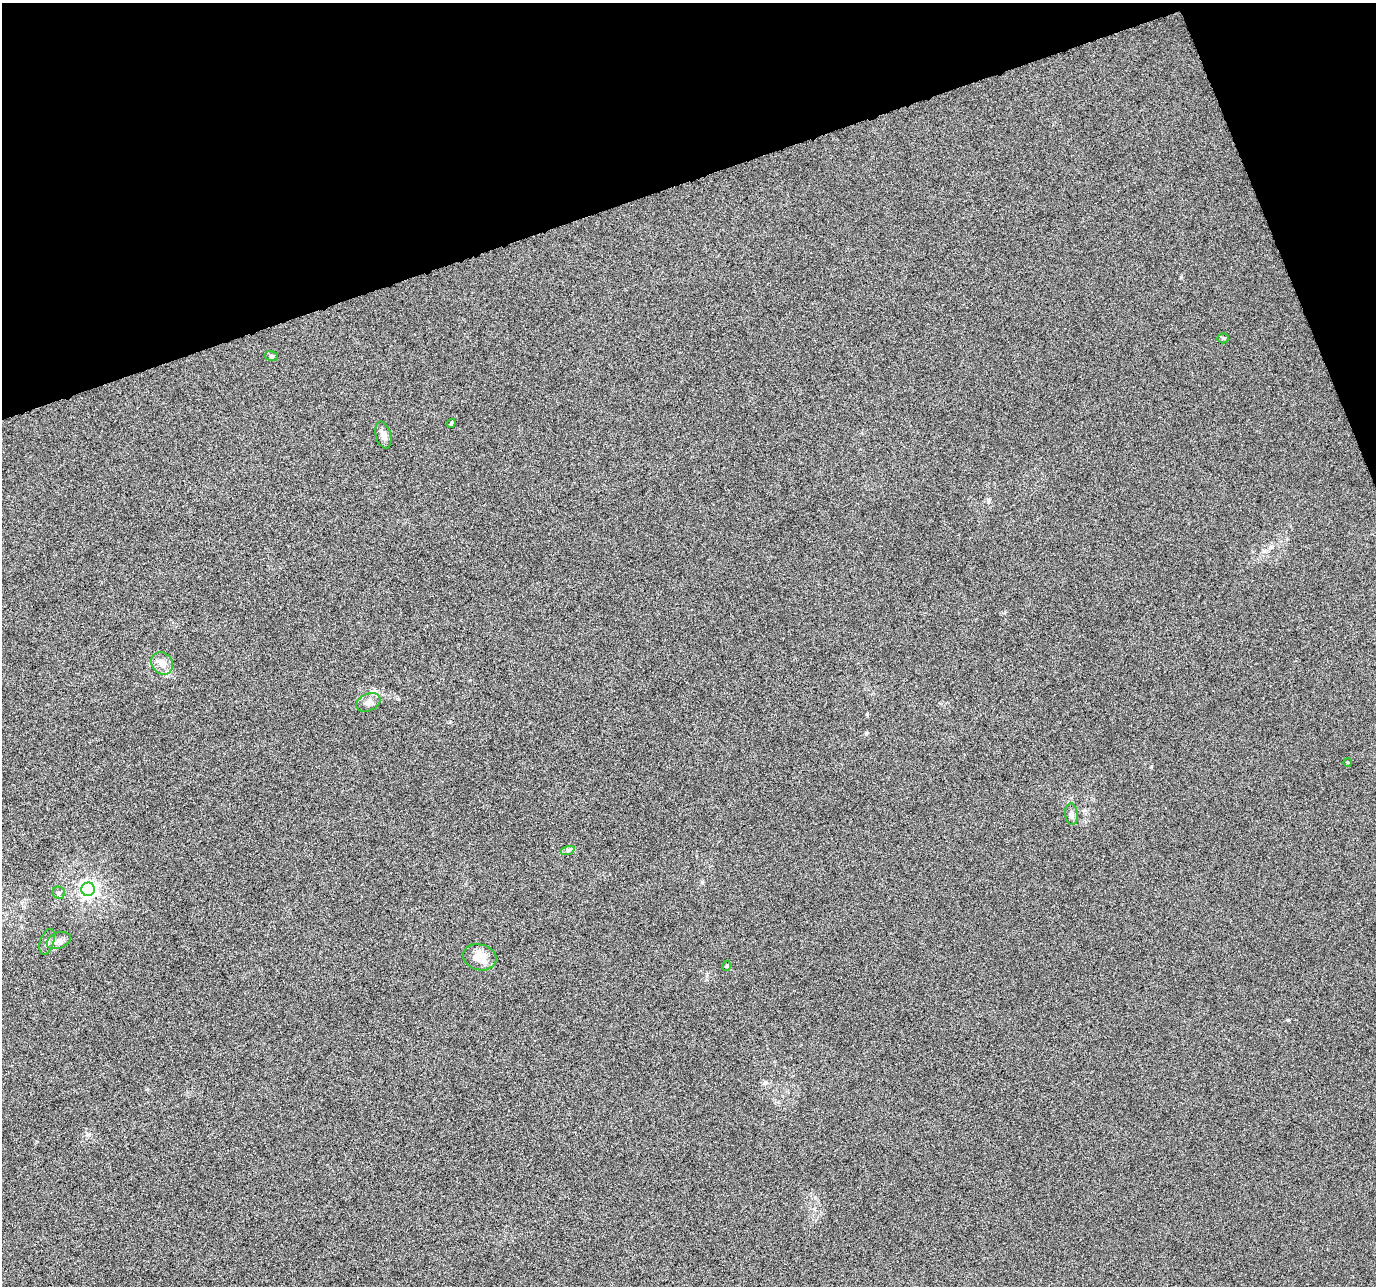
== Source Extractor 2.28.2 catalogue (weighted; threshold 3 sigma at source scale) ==
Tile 3 of 4 x 4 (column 3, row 1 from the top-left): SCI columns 2752-4125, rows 3983-5266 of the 5500 x 5339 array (HDU 1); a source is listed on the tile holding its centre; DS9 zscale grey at full resolution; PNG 1378 x 1288 px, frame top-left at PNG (2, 3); each listed source drawn as its Kron ellipse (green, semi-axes under 4 px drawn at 4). Shown black and unused: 17% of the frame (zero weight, under 10 of 20 exposures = <1% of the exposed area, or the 3 px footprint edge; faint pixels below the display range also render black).
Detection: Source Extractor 2.28.2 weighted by HDU 2 'WHT'; one run over the whole footprint, this tile lists its part. Background -6.09e-04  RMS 0.0017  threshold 0.00681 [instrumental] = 3 sigma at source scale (4.09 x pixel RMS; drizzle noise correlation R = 1.36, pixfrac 0.8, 0.0396/0.0396 arcsec/px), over >= 5 px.
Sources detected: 15; all 15 listed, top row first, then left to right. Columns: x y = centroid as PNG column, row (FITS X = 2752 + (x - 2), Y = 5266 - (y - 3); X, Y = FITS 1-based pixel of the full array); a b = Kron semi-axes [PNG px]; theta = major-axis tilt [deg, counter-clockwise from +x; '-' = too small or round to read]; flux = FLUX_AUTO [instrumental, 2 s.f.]
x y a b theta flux
1223 338 5 5 - 0.22
272 356 6 5 - 0.28
451 423 4 4 - 0.2
383 435 14 7 -74 0.92
162 663 12 10 -49 1.3
368 702 13 8 23 0.9
1348 762 4 3 - 0.12
1071 814 11 6 -83 0.51
568 850 7 4 18 0.33
88 889 7 6 - 59
59 893 6 6 - 0.33
59 941 12 8 22 0.83
47 942 13 7 72 0.65
480 957 17 13 -16 2.5
726 966 5 3 - 0.13
Unlisted compact peaks at least as high as the median listed source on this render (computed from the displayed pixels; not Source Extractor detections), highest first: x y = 1288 1020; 866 733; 867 714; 1181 277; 702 882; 765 1082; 398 699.